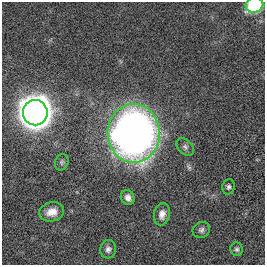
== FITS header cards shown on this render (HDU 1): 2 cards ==
NAXIS1  =                  263
NAXIS2  =                  263

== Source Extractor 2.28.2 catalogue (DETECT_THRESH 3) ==
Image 263 x 263 px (HDU 1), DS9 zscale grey, 1 PNG px = 1 image px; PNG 267 x 267 px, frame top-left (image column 1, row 263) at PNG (2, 2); each listed source drawn as its Kron ellipse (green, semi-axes under 4 px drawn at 4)
Background 0.00393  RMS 0.031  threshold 0.092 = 3 sigma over >= 5 px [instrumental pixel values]
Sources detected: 12; all 12 listed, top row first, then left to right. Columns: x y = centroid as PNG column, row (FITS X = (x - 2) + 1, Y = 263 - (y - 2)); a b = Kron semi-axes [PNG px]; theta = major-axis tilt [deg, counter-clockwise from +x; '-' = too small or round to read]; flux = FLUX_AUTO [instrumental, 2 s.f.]
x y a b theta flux
254 5 9 7 20 170
35 113 12 12 - 4100
134 133 29 26 -89 1400
185 147 10 7 -46 6.5
62 162 8 6 68 4.7
228 187 7 6 - 5.2
128 198 8 6 -65 10
52 212 12 9 13 20
162 214 11 8 78 14
201 230 9 7 30 6.9
108 249 9 8 - 8.6
237 249 7 6 - 4.7
At the frame edge (FLAGS 8, measured only in part): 1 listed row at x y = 254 5